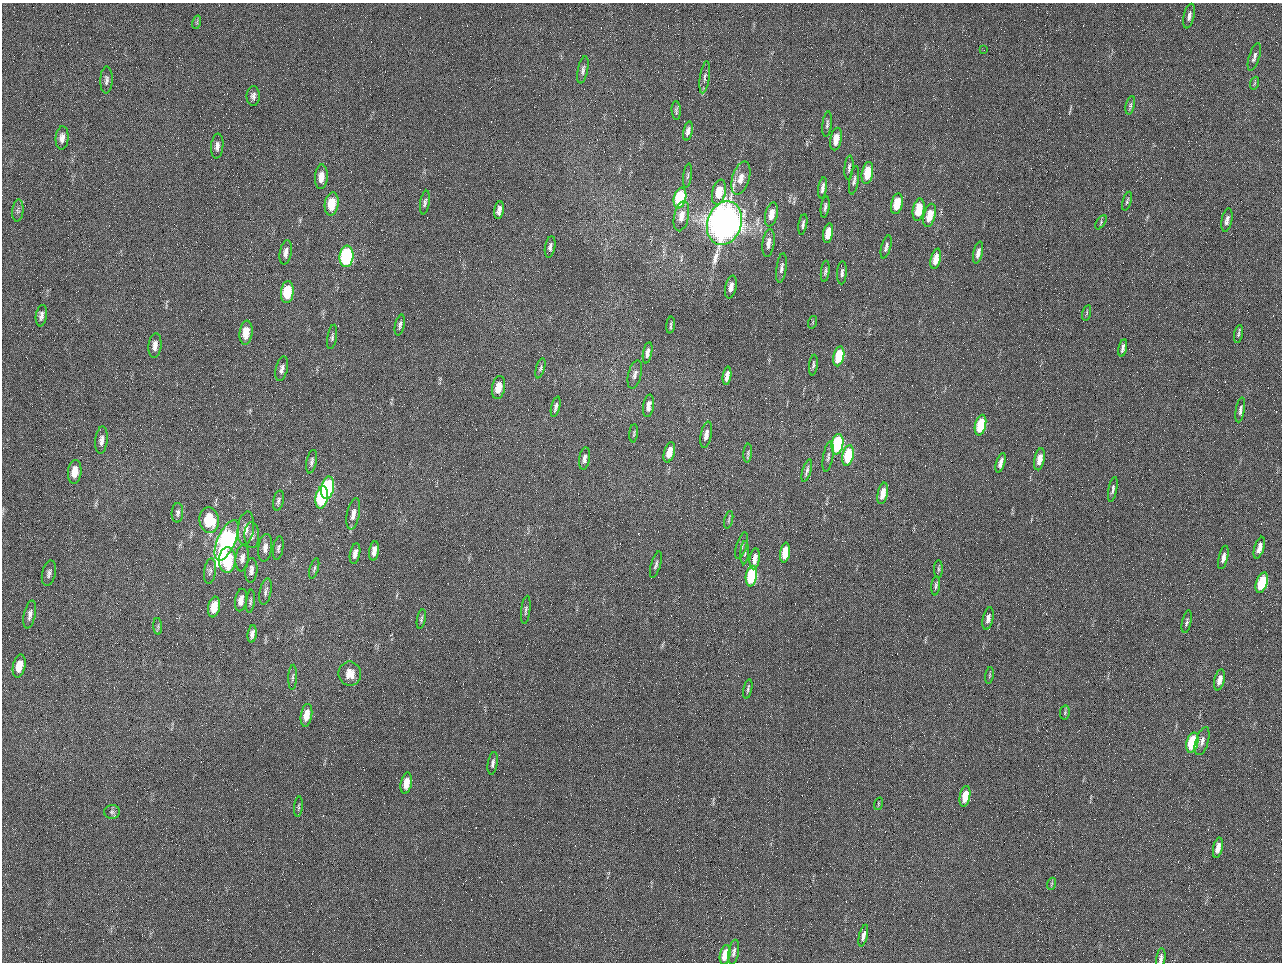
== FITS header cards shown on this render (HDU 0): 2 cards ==
NAXIS1  =                 1280 / length of data axis 1
NAXIS2  =                  960 / length of data axis 2

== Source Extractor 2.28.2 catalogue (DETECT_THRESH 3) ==
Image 1280 x 960 px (HDU 0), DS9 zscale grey, 1 PNG px = 1 image px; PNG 1284 x 964 px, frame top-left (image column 1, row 960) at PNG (2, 3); each listed source drawn as its Kron ellipse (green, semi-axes under 4 px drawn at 4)
Background 2560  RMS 180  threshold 553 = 3 sigma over >= 5 px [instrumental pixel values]
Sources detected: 155; all 155 listed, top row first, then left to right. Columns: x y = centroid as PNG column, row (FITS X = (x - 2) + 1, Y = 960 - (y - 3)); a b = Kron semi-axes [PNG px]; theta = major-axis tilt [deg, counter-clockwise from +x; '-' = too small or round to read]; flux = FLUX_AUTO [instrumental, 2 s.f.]
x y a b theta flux
1189 16 12 5 77 5.5e+04
197 22 7 4 73 1.8e+04
984 50 2 2 - 6.4e+04
1254 57 14 5 73 5.1e+04
583 70 14 5 79 4.5e+04
705 77 16 4 81 5.2e+04
106 80 13 6 88 4.7e+04
1255 83 6 4 70 1.9e+04
253 96 10 6 89 5.1e+04
1130 105 9 4 76 2.6e+04
676 110 9 4 -87 2.5e+04
827 124 12 4 83 3.6e+04
688 131 9 4 77 5.6e+04
62 138 11 6 85 7.9e+04
836 139 11 5 80 1.6e+05
217 146 12 6 85 6.2e+04
849 168 12 4 85 3.4e+04
867 173 11 5 80 3.5e+05
688 176 12 4 83 3.1e+04
321 177 12 6 87 1.2e+05
741 178 17 8 73 1.4e+05
854 180 14 4 81 3.9e+04
823 188 10 4 81 5.5e+04
719 192 13 6 77 3.1e+05
680 198 10 6 77 9.2e+05
1127 201 10 3 72 2.2e+04
425 203 12 4 81 3.6e+04
332 204 11 7 82 3.3e+05
897 204 10 5 78 3.0e+05
825 207 11 3 83 3.4e+04
18 210 11 5 85 3.7e+04
499 210 9 4 81 6.4e+04
919 210 11 5 80 3.3e+05
771 214 12 6 77 1.5e+05
930 215 12 6 76 2.4e+05
681 216 15 7 78 1.3e+05
1227 220 12 5 79 5.8e+04
1101 222 8 4 56 1.9e+04
724 223 22 17 71 1.2e+07
803 224 10 4 80 2.9e+04
828 233 10 5 80 1.9e+05
768 243 14 6 82 8.8e+04
550 247 11 5 79 4.4e+04
886 247 12 4 74 3.8e+04
286 252 12 6 80 7.0e+04
978 253 11 4 78 7.6e+04
347 256 11 7 84 2.0e+06
936 259 10 5 77 1.6e+05
781 268 15 5 82 4.8e+04
825 271 10 4 82 2.8e+04
842 273 11 4 86 4.1e+04
731 287 11 5 78 7.6e+04
287 292 11 6 84 4.4e+05
1087 313 8 3 77 1.6e+04
41 316 11 5 82 5.2e+04
813 322 6 4 72 1.4e+04
400 325 10 5 77 3.7e+04
671 325 8 2 83 2.1e+04
246 333 12 6 84 2.1e+05
1238 334 9 4 79 2.1e+04
332 337 12 4 81 3.4e+04
155 345 12 6 84 8.2e+04
1123 348 9 3 77 4.2e+04
648 353 11 4 79 5.7e+04
839 356 10 5 78 5.2e+05
813 365 10 4 82 2.8e+04
540 368 10 4 75 2.7e+04
282 369 12 6 76 5.7e+04
635 374 14 6 76 5.7e+04
727 376 9 4 82 8.3e+04
499 387 12 6 80 2.0e+05
648 406 11 5 82 8.2e+04
556 407 10 4 75 4.0e+04
1240 410 12 4 80 4.5e+04
980 425 10 5 77 6.1e+05
634 433 9 3 85 1.7e+04
706 435 13 5 79 8.4e+04
101 440 14 6 84 6.6e+04
837 444 10 6 81 1.4e+06
669 452 10 5 74 1.7e+05
748 453 9 3 86 1.9e+04
848 455 10 5 77 6.9e+05
828 457 15 5 80 4.3e+04
584 458 11 5 82 6.0e+04
1039 459 11 5 79 1.6e+05
312 462 12 5 79 4.0e+04
1001 463 10 4 73 7.4e+04
807 471 11 3 73 3.2e+04
75 472 12 6 84 1.7e+05
328 488 11 6 79 1.4e+06
1113 489 12 4 79 3.9e+04
883 493 11 5 79 1.5e+05
322 497 11 6 79 1.3e+06
278 501 10 5 76 3.5e+04
177 513 10 5 88 3.9e+04
353 514 16 6 79 9.1e+04
209 520 13 9 -84 4.5e+05
729 520 9 3 77 2.2e+04
246 528 17 8 83 1.1e+05
252 535 13 7 -88 5.8e+04
227 540 22 9 66 3.0e+06
742 546 13 5 73 3.7e+04
265 548 14 7 83 8.3e+04
278 548 12 5 80 3.3e+04
1259 548 11 5 73 9.3e+04
374 551 10 4 82 8.9e+04
745 553 11 4 87 2.6e+04
785 553 10 5 81 3.2e+05
355 554 10 5 79 7.1e+04
1223 557 12 4 77 6.2e+04
242 558 13 6 84 7.4e+04
755 559 10 5 82 1.0e+05
227 560 13 8 87 7.3e+05
656 565 14 4 74 3.8e+04
314 568 11 4 74 2.5e+04
938 569 9 4 -90 2.1e+04
251 570 12 6 85 5.9e+04
210 571 13 6 83 4.1e+04
49 573 13 6 78 5.1e+04
751 576 10 5 81 1.1e+06
1262 583 11 5 73 6.7e+05
936 586 10 4 84 2.7e+04
266 592 13 5 79 4.5e+04
241 600 11 6 81 9.4e+04
250 601 12 4 84 2.6e+04
214 607 10 6 80 2.5e+05
526 610 14 4 83 3.5e+04
30 615 14 6 78 6.1e+04
988 618 11 5 77 6.6e+04
421 619 10 4 79 2.3e+04
1187 622 11 4 78 2.9e+04
158 626 8 3 -85 1.9e+04
252 634 8 4 82 5.7e+04
19 666 11 6 78 1.9e+05
350 674 12 11 - 1.4e+05
989 675 8 4 81 2.0e+04
293 677 12 3 88 2.9e+04
1219 680 11 5 76 1.0e+05
748 689 10 3 78 2.6e+04
1065 712 7 5 80 2.1e+04
306 715 11 5 81 1.8e+05
1202 741 14 6 72 5.9e+04
1192 743 10 6 75 9.7e+05
493 763 11 5 81 4.3e+04
406 783 11 5 79 1.7e+05
965 796 10 5 79 2.3e+05
878 804 6 4 72 1.4e+04
298 807 10 3 84 1.9e+04
112 812 8 7 - 3.0e+04
1218 848 10 4 78 1.1e+05
1051 884 6 3 71 1.6e+04
863 936 11 4 76 5.2e+04
734 952 12 5 80 4.6e+04
725 955 10 5 78 2.3e+05
1161 958 10 4 82 5.4e+04
At the frame edge (FLAGS 8, measured only in part): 1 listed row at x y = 1161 958